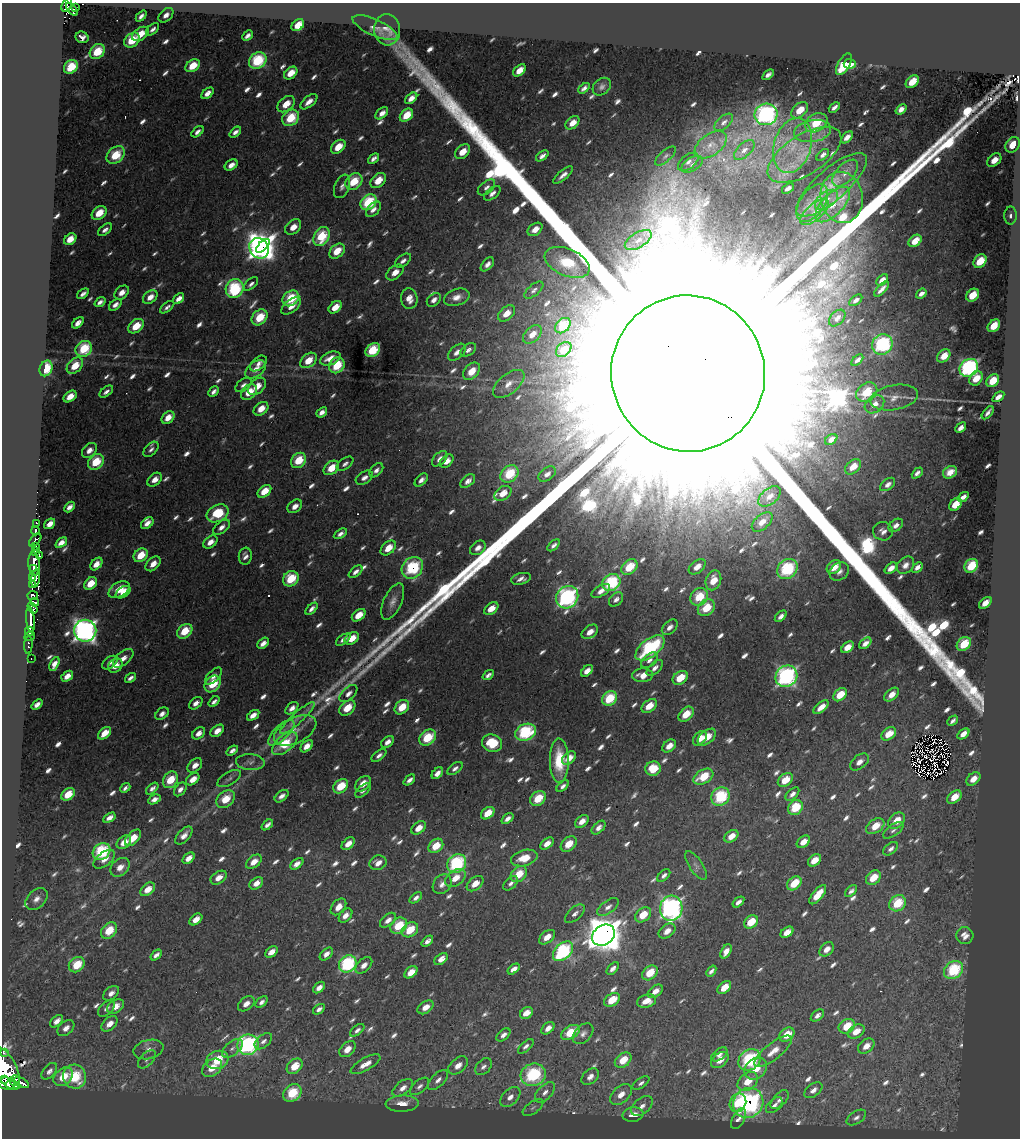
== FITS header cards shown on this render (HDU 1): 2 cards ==
NAXIS1  =                 1018
NAXIS2  =                 1136

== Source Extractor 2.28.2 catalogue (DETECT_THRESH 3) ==
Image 1018 x 1136 px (HDU 1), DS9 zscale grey, 1 PNG px = 1 image px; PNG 1022 x 1140 px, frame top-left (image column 1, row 1136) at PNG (2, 3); each listed source drawn as its Kron ellipse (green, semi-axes under 4 px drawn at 4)
Background 2.06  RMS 0.47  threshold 1.4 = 3 sigma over >= 5 px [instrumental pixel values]
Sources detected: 895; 7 with non-positive FLUX_AUTO (blend fragments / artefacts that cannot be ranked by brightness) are neither listed nor drawn; of the other 888, the 500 brightest by FLUX_AUTO listed and drawn (388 fainter detections omitted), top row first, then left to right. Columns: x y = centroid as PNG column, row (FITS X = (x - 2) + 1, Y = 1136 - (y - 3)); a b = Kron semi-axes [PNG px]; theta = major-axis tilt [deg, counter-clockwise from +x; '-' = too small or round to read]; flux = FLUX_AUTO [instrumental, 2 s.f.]
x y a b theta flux
67 5 7 4 65 4.3e+02
76 7 4 3 - 2.5e+02
72 9 7 3 -50 6.6e+02
166 15 8 6 42 1.9e+02
141 16 6 4 46 1.5e+02
298 25 7 5 42 4.8e+02
375 28 24 8 -24 2.1e+02
153 29 8 4 42 1.3e+02
387 30 15 13 -85 3.2e+02
140 34 9 6 34 5.7e+02
248 36 6 4 42 1.3e+02
82 37 6 5 - 1.8e+02
132 40 8 6 43 1.0e+03
97 52 8 6 45 9.6e+02
258 61 9 7 40 1.6e+03
844 64 12 6 59 1.3e+03
850 64 6 5 - 6.9e+02
193 66 8 5 34 6.1e+02
71 67 7 6 - 1.1e+03
519 70 7 4 43 3.5e+02
291 73 7 5 42 4.4e+02
768 75 6 4 37 1.4e+02
912 82 7 5 43 6.3e+02
602 87 10 7 42 1.4e+02
584 88 7 4 41 1.2e+02
208 93 7 4 41 2.0e+02
411 98 7 4 40 2.4e+02
309 102 10 5 39 2.8e+02
286 104 10 6 41 5.0e+02
834 107 6 3 41 1.4e+02
901 109 6 4 39 1.9e+02
800 110 10 6 42 6.1e+02
382 113 7 5 42 2.1e+02
766 114 11 10 - 6.0e+03
406 115 8 5 42 6.4e+02
291 118 9 7 40 1.1e+03
724 122 11 6 40 1.4e+02
572 123 8 5 44 3.5e+02
816 123 12 8 31 1.2e+03
813 131 19 11 9 6.7e+02
197 132 7 4 41 1.3e+02
235 132 6 4 42 1.5e+02
847 137 7 4 45 1.9e+02
711 145 18 11 35 4.0e+02
1013 145 8 6 53 8.7e+02
792 146 28 18 73 1.4e+03
338 147 8 5 43 5.3e+02
744 150 12 6 42 2.2e+02
463 152 9 6 43 4.7e+02
116 155 10 7 43 1.1e+03
804 155 42 20 32 1.6e+03
823 155 7 4 42 1.4e+02
542 156 7 4 37 1.7e+02
666 156 13 5 41 1.2e+02
373 159 6 4 42 1.4e+02
994 160 8 5 41 3.7e+02
688 162 12 7 38 1.8e+02
692 164 12 6 31 1.5e+02
231 165 7 4 35 2.0e+02
845 173 16 9 47 3.4e+02
563 175 12 5 40 2.0e+02
378 180 9 6 42 5.4e+02
354 182 9 7 43 9.0e+02
831 185 45 15 41 1.2e+03
342 186 12 7 66 1.6e+02
486 187 10 6 41 1.4e+02
788 189 7 4 34 1.3e+02
492 193 10 5 39 1.6e+02
842 197 26 21 -81 9.9e+02
826 200 13 7 36 3.7e+02
369 202 9 7 42 1.7e+03
812 203 21 12 55 4.1e+02
833 204 22 10 46 6.7e+02
373 209 9 5 47 1.8e+02
815 212 18 8 41 3.2e+02
99 213 8 6 40 6.0e+02
1010 216 9 6 89 1.6e+02
293 227 9 6 42 3.2e+02
535 229 8 5 37 3.3e+02
105 230 8 4 38 1.3e+02
321 236 10 7 60 1.3e+03
70 239 7 5 38 3.5e+02
638 240 15 7 31 2.9e+02
915 241 7 5 40 5.0e+02
263 246 8 3 45 1.6e+04
259 248 11 9 -57 2.5e+04
337 251 9 6 44 5.8e+02
403 261 9 5 38 1.4e+02
980 261 7 6 - 8.5e+02
567 262 24 13 -23 1.2e+03
487 264 8 5 47 1.8e+02
395 272 10 6 40 3.2e+02
882 280 7 4 41 2.0e+02
251 284 8 4 42 1.2e+02
235 289 9 8 - 2.5e+03
882 289 9 3 46 1.9e+02
534 290 11 5 40 1.3e+02
122 293 8 5 42 2.7e+02
83 294 6 3 37 1.2e+02
921 294 6 4 38 1.6e+02
973 295 7 5 43 6.6e+02
150 297 8 5 41 2.8e+02
457 297 13 8 17 2.9e+02
291 298 9 7 36 1.2e+03
179 299 6 4 45 2.1e+02
409 299 10 8 -83 3.4e+02
434 300 8 5 44 1.9e+02
856 300 7 4 38 1.4e+02
100 302 6 4 37 1.4e+02
115 305 7 4 40 1.7e+02
291 306 11 6 40 3.0e+02
167 307 8 4 37 1.2e+02
335 307 7 5 41 4.5e+02
507 313 10 6 43 3.8e+02
260 317 9 6 46 9.3e+02
837 318 10 6 45 1.8e+02
78 323 7 4 43 1.9e+02
136 326 9 6 38 7.1e+02
563 326 9 6 43 8.8e+02
994 326 7 5 46 7.5e+02
532 334 11 7 44 3.5e+02
882 344 11 10 - 3.1e+03
84 349 8 7 - 1.3e+03
564 349 9 6 41 4.5e+02
373 350 8 6 40 1.4e+03
468 350 9 5 36 1.3e+02
457 352 10 6 42 2.0e+02
944 356 7 5 44 4.5e+02
330 358 11 6 20 4.2e+02
309 360 9 6 40 5.4e+02
857 360 7 3 42 1.2e+02
258 363 10 6 42 1.8e+02
337 365 8 7 - 1.0e+03
75 366 9 6 45 5.5e+02
46 368 8 6 64 9.9e+02
969 368 10 8 41 4.7e+03
256 369 12 7 38 2.8e+02
472 371 10 7 47 4.8e+02
688 374 78 76 -70 1.5e+07
976 378 8 6 53 4.3e+02
993 381 7 5 45 7.5e+02
509 384 19 9 39 3.7e+02
243 385 9 5 39 1.3e+02
257 386 10 6 44 4.1e+02
106 392 8 4 38 1.4e+02
213 392 6 4 46 1.4e+02
249 392 9 6 43 5.2e+02
867 392 11 9 34 1.0e+03
70 396 7 5 35 3.1e+02
894 397 24 12 10 5.0e+02
998 397 7 4 37 1.9e+02
874 404 11 8 39 3.3e+02
261 409 8 6 40 3.8e+02
322 412 6 4 40 1.7e+02
988 413 8 3 51 1.2e+02
168 418 7 5 42 3.6e+02
961 428 6 4 44 1.7e+02
831 440 7 4 36 1.8e+02
151 449 9 5 45 1.3e+02
89 450 8 6 44 2.4e+02
440 459 9 5 45 2.0e+02
299 460 8 6 47 8.4e+02
447 461 8 5 43 2.7e+02
96 462 8 7 - 1.0e+03
345 464 9 5 37 1.3e+02
853 467 9 6 42 5.4e+02
331 468 9 6 39 6.4e+02
376 470 8 5 47 1.5e+02
950 472 7 6 - 3.1e+02
917 473 6 4 45 1.4e+02
509 474 10 7 43 1.3e+03
547 474 10 6 36 1.8e+02
364 478 9 6 32 1.9e+02
155 480 8 5 39 2.8e+02
421 480 8 4 44 1.6e+02
468 481 8 5 40 2.0e+02
888 484 8 5 38 1.6e+02
264 491 8 5 40 5.8e+02
503 493 9 6 35 4.1e+02
770 496 13 7 39 2.9e+02
963 497 6 4 36 1.6e+02
955 504 7 5 45 7.0e+02
295 506 8 6 40 2.4e+02
69 507 6 4 45 1.7e+02
218 513 11 8 28 1.3e+03
762 522 12 7 42 3.3e+02
36 523 3 3 - 2.7e+02
147 523 7 5 39 2.2e+02
50 524 6 4 39 2.2e+02
896 525 8 5 38 1.8e+02
221 527 10 5 39 2.0e+02
35 531 4 3 - 5.4e+02
883 531 10 9 - 1.9e+02
340 534 7 4 31 1.6e+02
35 540 8 4 49 1.0e+03
210 542 8 5 38 2.3e+02
61 543 6 4 38 2.2e+02
553 545 7 4 43 1.4e+02
36 546 4 3 - 3.9e+02
388 548 9 6 43 4.9e+02
478 548 9 6 38 2.4e+02
35 551 4 3 - 8.6e+02
141 555 8 6 43 7.2e+02
39 556 3 3 - 2.5e+02
245 556 8 6 84 1.6e+02
34 564 12 5 -85 3.9e+03
96 564 7 5 47 2.7e+02
153 564 9 6 44 2.9e+02
905 565 10 7 44 2.1e+02
971 566 7 6 - 1.0e+03
629 567 9 6 42 9.6e+02
697 567 9 6 39 2.8e+02
834 567 8 6 39 5.3e+02
917 567 6 4 44 1.9e+02
412 568 11 9 46 2.1e+03
891 568 7 4 39 2.2e+02
34 569 3 2 - 6.1e+02
787 569 11 9 43 2.1e+03
839 571 10 8 34 1.9e+02
356 572 8 4 40 1.7e+02
33 577 3 3 - 5.4e+02
36 578 9 3 83 1.1e+03
291 579 8 7 - 1.0e+03
521 579 10 5 14 1.8e+02
713 580 10 7 68 4.8e+02
611 582 9 8 - 2.1e+03
91 583 7 5 42 4.9e+02
33 584 3 3 - 3.9e+02
119 590 11 7 31 5.7e+02
601 591 10 5 32 2.2e+02
123 592 8 5 34 3.6e+02
33 596 5 3 - 3.5e+02
567 597 12 10 47 4.8e+03
699 597 9 8 - 1.0e+03
616 599 8 6 45 1.5e+02
393 601 19 9 66 2.9e+02
34 602 4 4 - 6.2e+02
985 603 7 4 40 2.6e+02
33 608 6 3 -57 2.1e+02
706 608 9 7 43 8.5e+02
312 609 7 4 43 1.5e+02
491 609 8 5 37 3.5e+02
359 615 8 5 38 4.9e+02
781 616 7 4 43 1.6e+02
31 620 13 3 -84 2.2e+03
670 627 9 6 43 1.7e+02
29 631 4 3 - 2.1e+03
85 631 11 11 - 1.3e+04
185 631 8 6 40 8.5e+02
590 632 9 6 37 3.1e+02
30 636 5 3 - 9.8e+02
352 638 8 5 34 4.7e+02
343 640 8 4 36 1.4e+02
263 643 7 4 40 2.1e+02
865 643 7 4 42 1.7e+02
964 644 8 6 43 1.0e+03
28 645 9 3 87 1.6e+02
847 647 7 5 41 3.8e+02
650 648 17 9 38 2.9e+03
123 658 12 6 40 2.8e+02
31 659 2 2 - 1.3e+02
649 660 10 6 42 1.5e+02
110 663 9 5 36 1.6e+02
54 664 7 4 62 2.1e+02
115 666 8 6 41 3.3e+02
655 668 10 5 44 1.7e+02
587 671 7 4 42 2.4e+02
488 675 6 4 35 1.2e+02
643 675 10 7 2 3.4e+02
67 676 6 4 38 2.4e+02
214 676 10 5 45 1.9e+02
786 676 11 10 - 6.0e+03
131 678 6 3 35 1.4e+02
680 678 8 6 36 7.3e+02
213 684 9 7 48 8.9e+02
348 694 11 6 43 1.8e+02
840 695 8 5 42 6.6e+02
892 695 8 5 42 3.0e+02
610 698 8 6 37 1.1e+03
214 702 6 3 39 1.2e+02
196 703 8 5 41 1.9e+02
37 704 6 4 39 1.4e+02
649 706 9 5 39 5.3e+02
402 707 8 6 44 6.5e+02
821 707 9 4 40 3.6e+02
292 708 7 4 42 1.7e+02
347 708 9 6 42 7.0e+02
162 714 7 5 37 1.8e+02
686 714 9 6 43 6.2e+02
253 715 7 4 37 2.2e+02
297 718 23 5 42 2.6e+02
953 721 6 3 44 1.3e+02
295 730 23 12 27 4.8e+02
217 731 7 5 38 2.7e+02
525 732 11 8 24 2.1e+03
105 733 8 5 40 4.6e+02
199 733 7 5 40 2.2e+02
281 733 17 7 44 2.6e+02
889 734 8 5 37 6.1e+02
963 734 7 4 40 2.7e+02
428 737 9 7 40 1.2e+03
707 737 10 6 39 5.1e+02
700 738 8 5 48 3.7e+02
388 742 7 5 41 1.9e+02
492 743 10 8 -16 1.2e+03
285 744 15 8 40 1.1e+03
307 746 7 5 44 2.8e+02
669 746 8 5 41 3.0e+02
232 751 6 4 36 1.3e+02
379 755 8 4 38 1.4e+02
569 758 8 5 41 3.3e+02
559 761 22 9 -89 1.1e+03
250 762 14 8 -3 2.0e+02
859 762 11 6 38 2.2e+02
195 765 8 6 45 2.4e+02
455 768 9 5 38 1.5e+02
653 769 8 7 - 7.6e+02
437 773 7 4 47 2.2e+02
703 777 11 7 31 9.0e+02
193 779 7 5 37 3.1e+02
229 779 13 6 31 1.2e+02
973 779 8 5 41 3.4e+02
170 780 9 7 56 8.3e+02
409 780 7 3 41 1.4e+02
785 780 8 6 38 6.1e+02
363 784 9 6 46 4.1e+02
341 786 8 6 41 9.4e+02
563 786 7 4 39 1.2e+02
125 788 6 3 41 1.2e+02
152 789 7 4 41 1.5e+02
180 789 7 5 50 1.7e+02
363 790 9 5 41 1.3e+02
68 794 7 5 38 6.3e+02
792 794 8 5 46 1.4e+02
282 796 8 5 39 1.6e+02
720 797 10 8 44 1.7e+03
954 797 8 5 40 5.1e+02
538 798 8 6 42 7.8e+02
154 799 6 4 27 1.5e+02
226 799 10 7 40 7.0e+02
795 808 8 7 - 9.4e+02
488 813 7 5 39 5.4e+02
109 818 7 4 33 1.8e+02
507 819 7 4 39 1.5e+02
582 821 8 5 43 2.8e+02
897 821 9 6 42 5.0e+02
267 825 6 4 42 1.4e+02
875 826 10 6 34 5.3e+02
419 828 8 5 38 3.6e+02
599 828 8 5 45 1.7e+02
893 830 12 5 35 1.3e+02
184 835 11 6 46 2.4e+02
731 836 8 5 37 3.6e+02
133 838 10 5 46 5.1e+02
124 842 8 5 39 3.8e+02
803 842 7 5 39 3.3e+02
547 843 7 5 39 2.4e+02
348 844 8 5 42 2.7e+02
569 844 9 6 42 5.2e+02
436 846 8 6 41 6.8e+02
891 849 8 5 41 1.4e+02
102 851 9 7 39 1.9e+03
188 858 7 4 43 2.6e+02
524 858 13 8 16 6.8e+02
104 859 12 7 39 2.8e+02
814 860 7 5 38 4.3e+02
254 862 9 5 39 3.2e+02
378 863 8 7 - 2.5e+02
457 863 10 8 42 2.7e+03
297 864 7 4 36 2.2e+02
696 866 16 6 -56 1.6e+02
120 867 11 8 40 3.1e+02
519 874 9 7 46 7.1e+02
664 876 8 4 43 1.3e+02
219 878 9 5 35 3.2e+02
455 878 12 7 37 4.0e+02
873 878 8 6 43 5.8e+02
256 883 7 5 38 2.5e+02
511 883 9 5 43 1.3e+02
794 883 8 6 40 8.7e+02
442 884 10 8 50 2.0e+02
475 884 9 6 39 3.9e+02
148 889 8 5 39 3.7e+02
851 891 7 4 43 1.3e+02
818 895 12 5 51 6.0e+02
416 898 7 4 39 1.3e+02
37 899 13 8 43 2.6e+02
738 902 7 4 38 1.5e+02
898 903 9 7 43 1.0e+03
338 907 9 6 49 3.1e+02
608 907 12 6 36 1.9e+02
671 908 12 11 - 8.0e+03
575 914 12 6 42 1.6e+02
345 915 8 5 47 2.1e+02
643 915 9 6 43 6.5e+02
196 919 7 4 38 3.0e+02
388 920 9 5 40 2.1e+02
751 922 7 6 - 7.9e+02
399 926 9 7 41 9.7e+02
410 930 9 6 35 7.6e+02
109 931 9 7 47 8.2e+02
667 931 9 6 37 2.7e+02
787 932 7 4 36 3.5e+02
603 935 12 9 36 7.4e+04
965 936 8 8 - 2.4e+02
547 937 9 5 38 3.4e+02
427 941 7 4 40 1.5e+02
827 949 8 6 45 2.6e+02
563 951 12 7 44 3.4e+03
726 951 8 4 61 2.4e+02
271 952 7 4 40 2.6e+02
326 954 8 5 42 1.8e+02
156 955 6 4 40 1.5e+02
441 959 7 5 39 2.7e+02
348 964 9 8 - 2.8e+03
77 965 8 7 - 8.7e+02
364 965 10 6 44 2.2e+02
513 969 7 4 37 2.0e+02
613 969 7 4 47 1.5e+02
954 970 10 8 39 1.8e+03
711 971 6 3 50 1.3e+02
411 972 7 5 40 3.8e+02
650 973 8 6 42 8.0e+02
724 987 8 5 41 5.0e+02
319 988 7 4 45 2.0e+02
655 991 8 5 39 2.5e+02
111 993 9 6 38 1.9e+02
612 1000 9 6 34 6.7e+02
647 1001 10 6 18 3.8e+02
262 1002 7 4 43 1.4e+02
246 1004 9 6 38 2.3e+02
115 1006 9 6 32 3.5e+02
426 1007 9 5 35 3.0e+02
106 1009 10 6 43 1.3e+02
319 1009 7 4 35 1.3e+02
527 1013 7 5 33 3.5e+02
817 1015 7 5 39 1.6e+02
57 1021 7 5 43 2.5e+02
109 1024 9 6 45 3.1e+02
847 1026 9 7 34 8.6e+02
66 1028 9 6 41 2.2e+02
548 1028 7 5 41 2.3e+02
357 1030 8 4 38 1.2e+02
570 1032 10 6 33 9.4e+02
856 1032 9 6 31 4.3e+02
583 1034 12 8 45 1.8e+02
503 1035 8 5 41 1.6e+02
787 1035 8 6 36 6.7e+02
263 1041 10 6 40 1.7e+02
248 1045 10 10 - 4.9e+03
526 1046 9 4 42 1.2e+02
866 1046 9 6 39 3.1e+02
232 1048 12 7 40 1.8e+02
148 1049 15 9 13 2.8e+02
347 1049 9 6 44 3.7e+02
773 1051 23 8 38 5.0e+02
3 1053 3 3 - 5.2e+02
719 1054 9 5 37 1.7e+02
147 1059 11 6 46 1.3e+02
217 1060 11 9 20 9.9e+02
623 1060 9 6 38 7.0e+02
720 1060 10 7 39 4.1e+02
750 1060 12 10 40 2.5e+03
365 1064 17 6 29 4.1e+02
458 1065 11 7 40 3.3e+02
295 1066 9 6 41 7.4e+02
483 1067 10 6 45 1.4e+02
212 1068 11 8 39 4.9e+02
6 1069 23 10 -64 1.7e+04
756 1069 12 10 43 5.8e+02
49 1071 10 6 47 1.9e+02
533 1075 13 11 15 2.6e+03
63 1077 11 8 42 7.4e+02
75 1077 12 11 - 1.5e+03
590 1077 10 6 41 2.4e+02
4 1079 3 2 - 1.1e+03
438 1080 12 6 44 2.2e+02
14 1081 5 5 - 2.4e+03
748 1081 11 8 39 6.3e+02
21 1082 8 4 -28 1.8e+03
641 1083 10 5 34 1.2e+02
7 1084 8 6 -8 7.6e+03
13 1085 7 3 -7 2.3e+03
419 1086 11 6 40 1.5e+02
403 1088 12 6 37 2.8e+02
813 1090 10 6 37 2.0e+02
545 1092 12 7 46 2.3e+02
292 1093 10 8 42 1.2e+03
621 1094 13 8 42 3.8e+02
510 1097 12 7 44 2.7e+02
780 1100 11 6 47 1.6e+02
402 1103 16 8 3 4.4e+02
738 1103 9 8 - 8.9e+02
748 1103 16 14 46 5.5e+03
774 1105 10 5 43 1.6e+02
642 1106 12 7 42 2.5e+02
533 1108 12 6 37 1.2e+02
633 1115 10 7 9 4.5e+02
856 1117 11 6 33 1.4e+02
738 1119 11 6 61 1.5e+02
At the frame edge (FLAGS 8, measured only in part): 5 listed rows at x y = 67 5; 688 374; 3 1053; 6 1069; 7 1084
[388 fainter detections neither listed nor drawn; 7 non-positive-flux detections neither listed nor drawn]